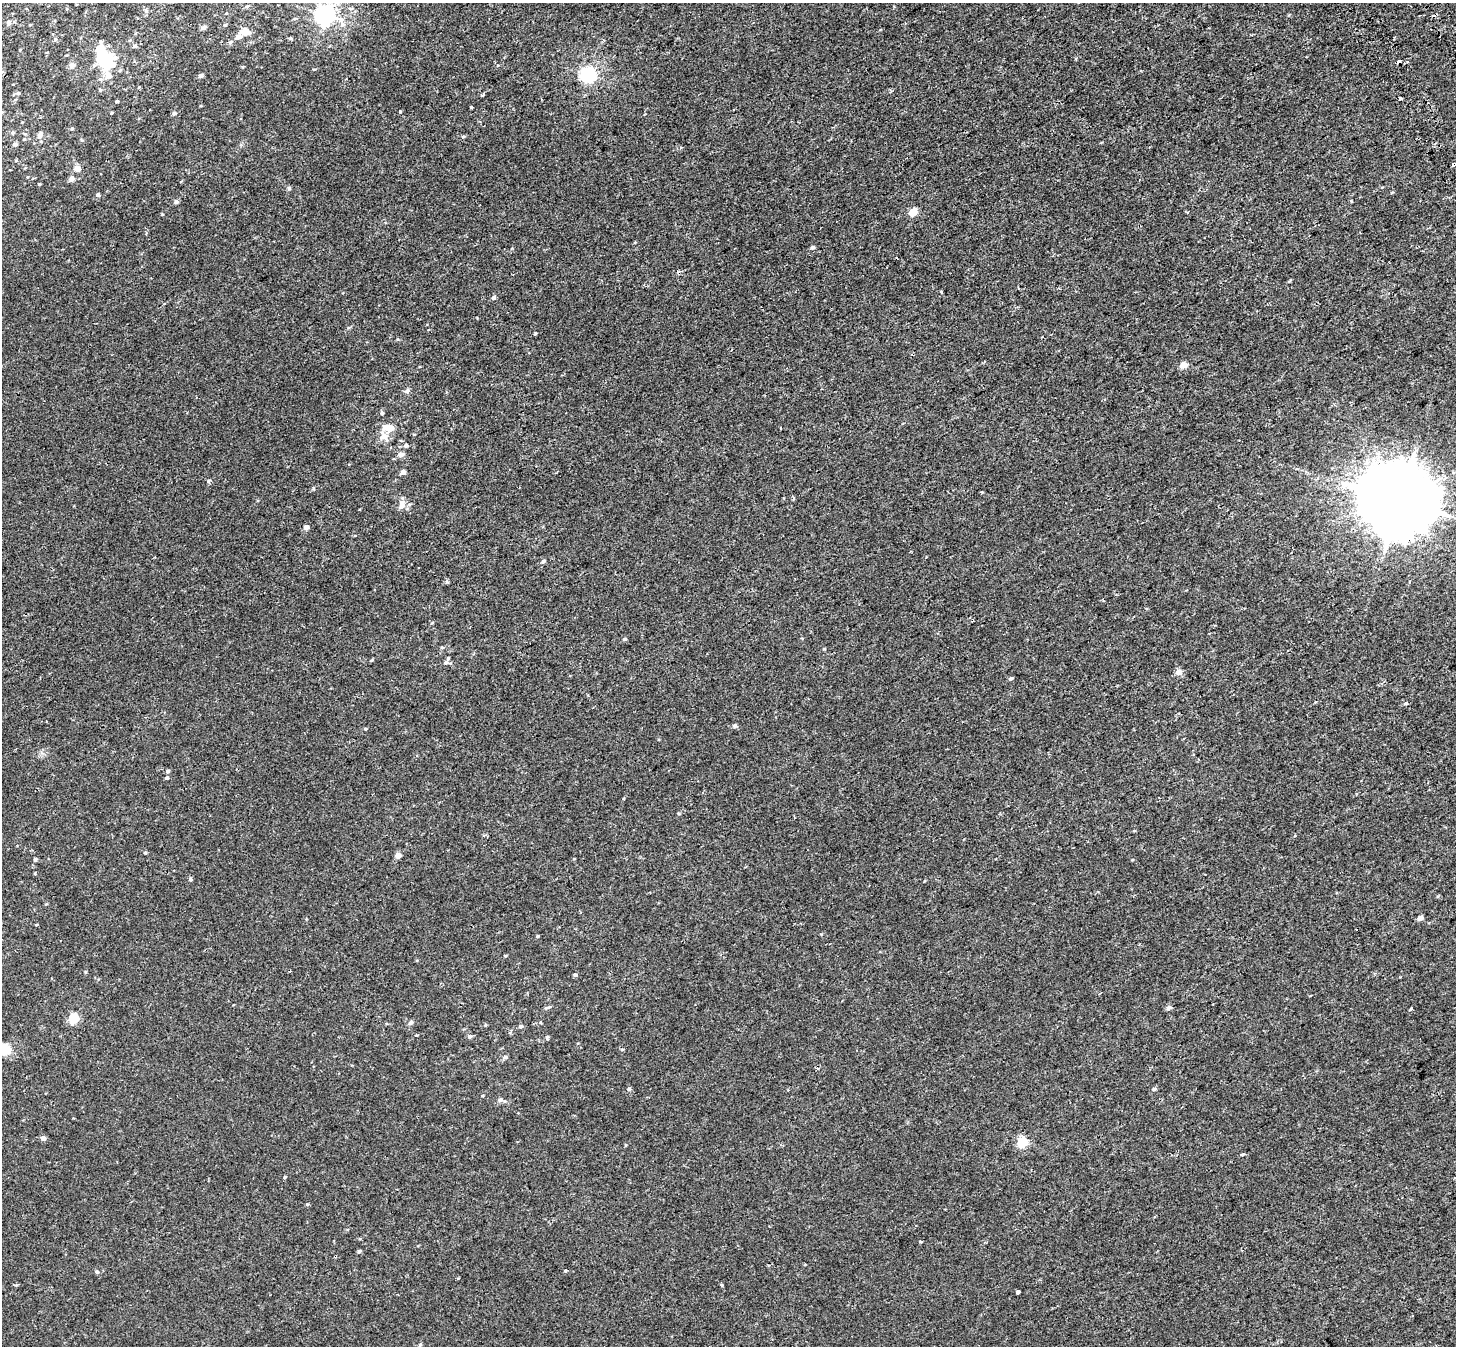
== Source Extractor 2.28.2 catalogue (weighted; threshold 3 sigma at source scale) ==
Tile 10 of 4 x 4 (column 2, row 3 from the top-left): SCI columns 1546-2999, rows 1604-2947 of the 5984 x 5853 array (HDU 1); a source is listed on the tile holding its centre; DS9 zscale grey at full resolution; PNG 1458 x 1348 px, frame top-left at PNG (2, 3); no overlay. Shown black and unused: <1% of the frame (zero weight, under 2 of 3 exposures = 5% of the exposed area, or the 3 px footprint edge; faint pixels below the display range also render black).
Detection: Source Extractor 2.28.2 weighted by HDU 2 'WHT'; one run over the whole footprint, this tile lists its part. Background 0.00134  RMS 0.0026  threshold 0.0118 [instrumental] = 3 sigma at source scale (4.5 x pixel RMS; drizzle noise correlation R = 1.50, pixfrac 1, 0.0396/0.0396 arcsec/px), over >= 5 px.
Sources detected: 123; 5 inside a brighter object's white glare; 6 cosmic-ray / hot-pixel residue — not listed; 2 inside a brighter listed object's ellipse — not listed separately; the other 110 listed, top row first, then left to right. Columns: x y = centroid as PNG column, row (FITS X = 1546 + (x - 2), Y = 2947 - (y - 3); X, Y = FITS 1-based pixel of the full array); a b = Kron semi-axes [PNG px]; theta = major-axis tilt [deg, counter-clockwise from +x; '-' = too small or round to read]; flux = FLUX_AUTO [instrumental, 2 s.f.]
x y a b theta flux
247 6 5 4 - 0.36
146 11 6 6 - 0.55
325 15 7 7 - 130
8 22 6 6 - 0.53
30 25 4 3 - 0.18
225 25 4 4 - 0.23
203 28 8 5 32 0.55
245 32 9 8 - 2.3
238 37 6 5 - 1.1
55 39 5 5 - 0.39
230 42 6 4 1 0.36
135 46 5 5 - 0.56
105 63 20 15 -28 6.1
72 65 5 5 - 1.2
2 72 5 3 - 0.23
588 74 6 6 - 62
200 76 5 5 - 0.57
100 79 6 4 -42 0.39
18 93 5 5 - 0.35
483 95 4 3 - 0.27
1400 98 4 3 - 1.5
117 101 3 3 - 0.28
471 107 3 3 - 0.68
111 113 4 2 - 0.17
174 113 5 4 - 0.58
72 129 5 3 - 0.24
13 132 5 5 - 0.37
40 135 10 6 60 0.81
15 144 5 5 - 0.61
1454 165 4 3 - 2.1
77 168 8 6 -26 1.3
71 179 5 4 - 1.4
39 184 3 3 - 0.72
289 188 6 5 - 0.36
98 195 5 4 - 0.52
1351 201 4 2 - 0.26
176 202 5 4 - 0.77
913 212 5 5 - 5.9
162 214 5 3 - 0.18
812 247 5 4 - 0.54
941 292 3 3 - 0.65
493 298 5 4 - 0.7
428 330 4 2 - 0.16
535 333 3 3 - 0.36
1183 365 5 4 - 3.4
407 391 7 5 26 0.59
382 413 5 4 - 0.31
390 428 5 5 - 2.9
781 428 3 2 - 0.2
414 434 5 3 - 0.19
384 436 12 7 -61 2.3
406 445 4 4 - 0.93
400 455 6 5 - 1.2
403 472 5 5 - 0.95
313 488 5 3 - 0.25
793 498 5 3 - 0.29
1399 501 22 20 -6 2800
402 505 14 8 77 1.7
306 527 5 4 - 1.2
543 561 5 4 - 0.48
973 621 3 2 - 0.22
432 623 5 3 - 0.21
624 639 5 4 - 0.43
442 647 6 4 0 0.27
824 649 5 3 - 0.22
446 662 7 5 50 0.5
1178 672 10 8 10 1
1011 678 5 4 - 0.38
1315 702 3 3 - 0.28
1406 703 4 3 - 0.79
734 725 6 5 - 0.41
365 729 4 3 - 0.28
168 771 5 4 - 0.49
167 778 4 4 - 0.45
145 853 4 3 - 0.3
398 855 5 4 - 1.8
35 859 5 4 - 0.36
191 879 5 4 - 0.38
1420 918 5 4 - 1.5
537 936 4 3 - 0.25
505 956 4 3 - 0.24
575 975 5 4 - 0.41
547 1007 11 4 21 0.46
1169 1008 7 6 - 0.64
1411 1009 3 3 - 2
74 1018 5 5 - 12
411 1023 6 5 - 0.67
485 1025 4 4 - 0.24
521 1026 5 5 - 0.48
469 1036 6 5 - 0.58
547 1037 6 4 -75 0.31
6 1050 11 9 -56 4.9
505 1057 6 5 - 0.64
629 1089 5 5 - 0.51
1154 1089 5 4 - 0.48
500 1100 6 5 - 0.75
43 1138 5 4 - 1.3
1022 1142 5 5 - 15
626 1145 5 3 - 0.2
1242 1155 4 3 - 0.49
285 1177 4 3 - 0.27
307 1204 5 4 - 0.26
920 1241 3 3 - 0.44
359 1251 4 3 - 0.44
335 1256 3 3 - 0.31
565 1271 4 4 - 0.36
97 1272 5 4 - 0.46
721 1285 3 3 - 0.31
1018 1292 4 3 - 2.3
420 1345 5 3 - 0.26
Overlapping masked pixels (flux is a lower limit): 3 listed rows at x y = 1454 165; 1399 501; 335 1256
Isophote crosses this tile's border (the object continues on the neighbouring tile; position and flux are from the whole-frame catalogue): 3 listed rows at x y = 2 72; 1454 165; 6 1050
Unlisted compact peaks at least as high as the median listed source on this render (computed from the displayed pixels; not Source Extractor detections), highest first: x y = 208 481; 35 873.